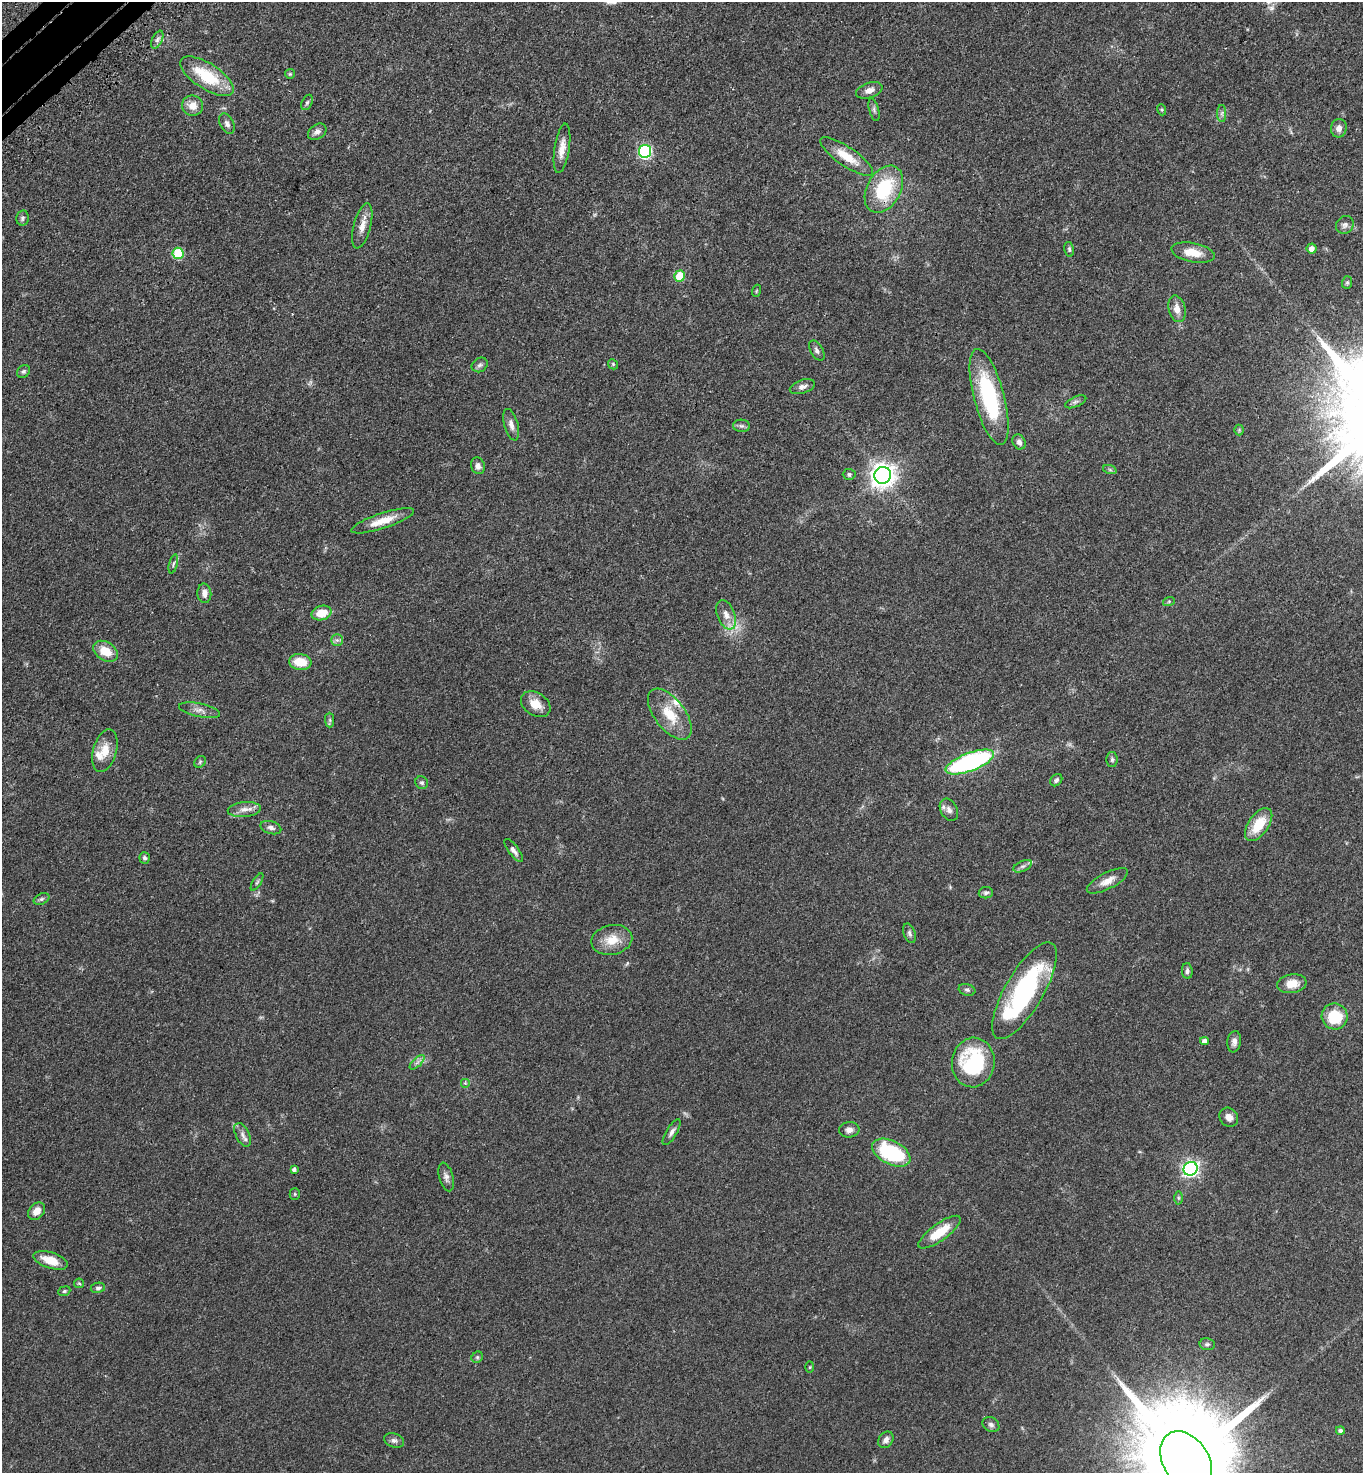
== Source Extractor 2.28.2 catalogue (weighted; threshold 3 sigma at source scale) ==
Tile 11 of 4 x 4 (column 3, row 3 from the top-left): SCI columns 2973-4333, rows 1573-3043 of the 6086 x 6089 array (HDU 1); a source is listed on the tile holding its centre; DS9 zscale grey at full resolution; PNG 1365 x 1475 px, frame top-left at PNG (2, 2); each listed source drawn as its Kron ellipse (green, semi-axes under 4 px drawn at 4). Shown black and unused: <1% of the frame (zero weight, under 3 of 4 exposures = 6% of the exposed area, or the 3 px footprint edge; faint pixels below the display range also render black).
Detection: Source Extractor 2.28.2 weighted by HDU 2 'WHT'; one run over the whole footprint, this tile lists its part. Background 0.0454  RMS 0.0052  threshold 0.0235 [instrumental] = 3 sigma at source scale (4.5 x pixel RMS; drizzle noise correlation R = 1.50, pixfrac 1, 0.05/0.05 arcsec/px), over >= 5 px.
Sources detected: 111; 3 inside a brighter listed object's ellipse — not listed separately; the other 108 listed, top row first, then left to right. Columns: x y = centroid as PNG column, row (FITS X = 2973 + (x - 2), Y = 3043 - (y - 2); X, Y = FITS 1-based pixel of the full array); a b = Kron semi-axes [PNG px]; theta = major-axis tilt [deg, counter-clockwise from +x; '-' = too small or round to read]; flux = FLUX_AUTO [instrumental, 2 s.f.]
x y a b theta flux
157 40 9 5 63 1.6
290 74 5 5 - 0.63
207 76 30 13 -33 24
869 90 13 7 18 3.1
307 102 8 5 63 1.1
192 106 10 10 - 5.4
874 110 12 5 -76 1.3
1162 110 6 4 -72 0.54
1222 113 8 4 89 1.3
227 124 11 6 -63 2.1
1339 128 9 8 - 2.9
317 132 10 7 35 2.2
562 148 25 7 81 5.3
645 151 6 6 - 80
847 157 31 9 -34 11
884 189 25 17 61 31
22 218 7 6 - 1.2
1345 225 9 8 - 2
362 226 23 8 75 5.1
1069 249 7 4 -80 0.95
1312 249 5 5 - 2.9
178 253 5 5 - 28
1193 253 22 9 -11 8
680 276 5 5 - 17
1347 283 6 5 - 0.82
756 291 6 4 71 0.57
1177 309 13 8 -76 4.5
817 350 11 6 -59 1.7
613 364 5 4 - 0.64
480 365 8 6 33 1.5
23 371 7 5 43 1.2
802 387 13 6 19 2.5
989 397 49 15 -75 48
1076 402 11 5 24 1.4
511 425 16 7 -74 2.9
741 426 8 6 -1 1.3
1239 430 5 5 - 0.68
1019 442 8 6 -61 2.1
478 466 8 7 - 2.6
1110 470 7 4 -19 0.85
849 474 6 5 - 1.2
883 475 8 8 - 450
383 521 33 7 18 8.6
173 564 10 3 75 0.94
204 593 10 7 -85 2.9
1169 601 6 4 19 0.64
322 613 10 7 15 9.1
726 615 15 8 -68 4.9
337 640 6 5 - 1.2
105 651 13 9 -31 9.3
300 662 11 8 -7 10
536 704 16 11 -33 6.7
199 710 21 6 -12 3.2
670 714 30 15 -53 14
330 720 7 4 -89 0.96
105 751 22 11 74 8
1112 760 7 5 -90 1.1
200 762 6 5 - 0.83
970 762 25 9 21 84
1056 780 7 5 47 1.2
422 783 7 6 - 1
244 809 16 7 5 3.7
949 810 12 8 -61 2.5
1259 825 19 10 55 14
271 828 10 6 -16 2
514 850 13 5 -53 2.3
145 858 6 5 - 1.1
1023 866 10 5 26 1.6
1107 881 23 8 27 5
257 882 10 4 58 0.91
986 893 7 5 7 1.1
41 899 8 5 26 1.1
909 933 10 5 -71 1.4
612 940 20 14 11 9.4
1187 971 8 5 -87 1.3
1292 984 15 9 8 7.3
967 990 8 5 -18 1.1
1024 991 55 19 60 81
1335 1016 13 13 - 18
1204 1041 4 4 - 2
1234 1042 11 6 83 2.3
417 1062 9 3 45 1.3
973 1062 25 21 83 43
465 1083 5 5 - 0.63
1229 1117 10 8 -46 3.2
849 1130 10 7 5 2.7
672 1132 15 5 59 2
243 1135 13 6 -64 2.6
891 1153 21 11 -27 36
294 1169 4 3 - 1.2
1191 1169 7 6 - 150
446 1177 15 7 -74 2.3
295 1194 5 5 - 0.66
1178 1198 6 4 -89 0.66
37 1211 10 7 49 4.1
940 1232 25 8 36 12
50 1260 18 8 -18 9.3
79 1283 5 4 - 0.61
98 1288 7 5 10 1.3
64 1291 6 4 22 0.75
1207 1344 8 6 -10 1.1
477 1357 6 5 - 0.83
810 1367 5 4 - 0.52
991 1425 9 7 -33 1.5
1340 1431 4 4 - 1.3
886 1440 9 7 53 2.4
394 1441 10 7 -17 1.7
1186 1461 32 22 -56 18000
Isophote crosses this tile's border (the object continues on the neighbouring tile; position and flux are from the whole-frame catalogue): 1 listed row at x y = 1186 1461